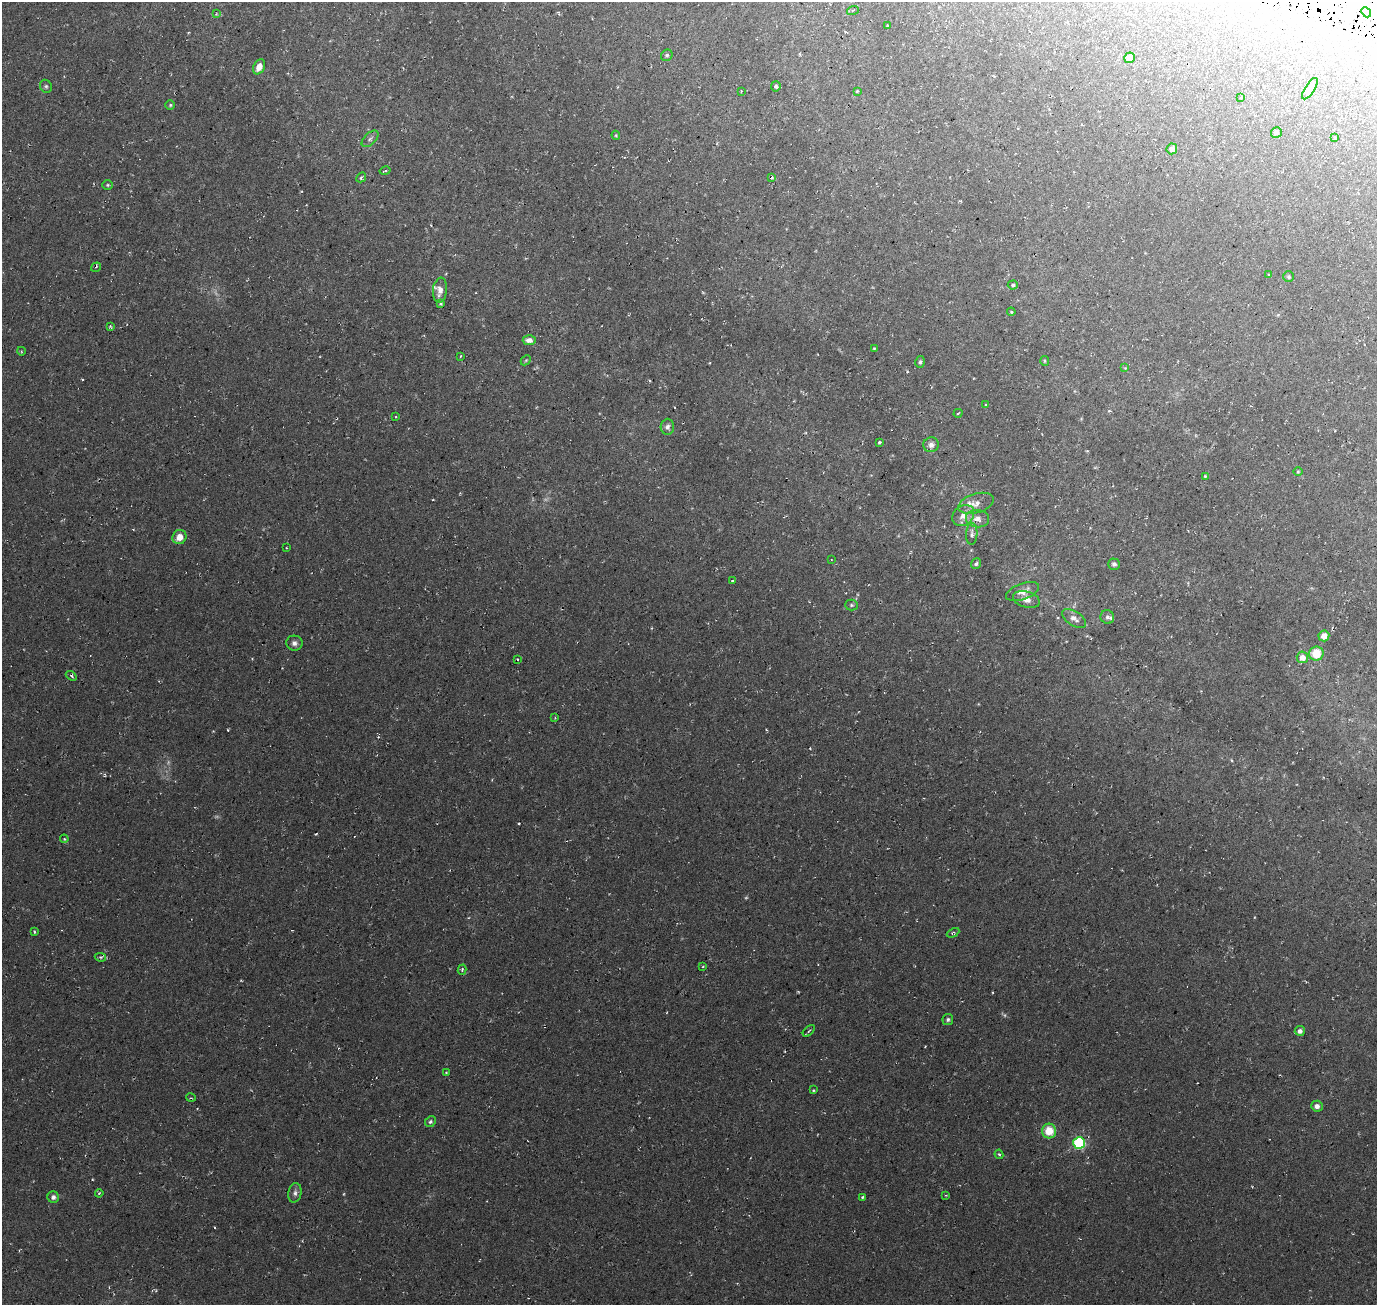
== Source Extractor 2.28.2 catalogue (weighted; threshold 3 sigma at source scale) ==
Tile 10 of 4 x 4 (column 2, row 3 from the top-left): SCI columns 1376-2750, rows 1516-2818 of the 5504 x 5701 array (HDU 1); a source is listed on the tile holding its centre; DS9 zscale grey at full resolution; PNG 1379 x 1307 px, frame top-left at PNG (2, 2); each listed source drawn as its Kron ellipse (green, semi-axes under 4 px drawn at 4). Shown black and unused: <1% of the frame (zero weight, under 3 of 6 exposures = <1% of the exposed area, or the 3 px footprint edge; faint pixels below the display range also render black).
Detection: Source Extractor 2.28.2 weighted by HDU 2 'WHT'; one run over the whole footprint, this tile lists its part. Background 0.0273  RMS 0.0042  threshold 0.0174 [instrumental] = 3 sigma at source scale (4.09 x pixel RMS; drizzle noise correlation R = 1.36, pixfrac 0.8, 0.0396/0.0396 arcsec/px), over >= 5 px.
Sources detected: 102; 3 too faint to see at this stretch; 5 cosmic-ray / hot-pixel residue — neither listed nor drawn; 3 inside a brighter listed object's ellipse — not listed separately; the other 91 listed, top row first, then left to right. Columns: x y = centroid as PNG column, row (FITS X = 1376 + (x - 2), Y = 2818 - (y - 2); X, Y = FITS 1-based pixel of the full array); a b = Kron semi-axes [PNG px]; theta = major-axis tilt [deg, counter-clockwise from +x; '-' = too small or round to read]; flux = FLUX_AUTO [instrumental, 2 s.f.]
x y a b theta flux
853 10 6 3 19 0.42
1366 12 5 4 - 0.75
216 14 4 4 - 0.41
887 26 3 2 - 0.35
667 55 6 5 - 0.74
1130 58 5 5 - 4.6
259 67 8 5 63 3.6
46 86 7 5 -56 0.7
776 86 5 4 - 0.78
1310 89 12 5 57 1.3
741 91 3 3 - 0.34
857 91 4 3 - 0.32
1241 97 3 3 - 0.39
170 105 5 5 - 0.53
1276 132 5 5 - 1.3
616 135 5 4 - 0.39
1335 138 3 3 - 0.63
370 139 10 6 44 1.1
1172 149 5 5 - 1.9
385 171 5 2 - 0.44
361 177 5 3 - 0.65
772 177 4 3 - 0.71
108 185 5 5 - 0.49
96 267 5 3 - 0.31
1269 274 4 3 - 0.56
1289 277 5 5 - 0.62
1013 285 5 4 - 0.61
440 290 12 7 84 2.6
441 304 3 3 - 0.5
1011 312 4 3 - 0.36
110 326 3 3 - 0.52
529 340 6 5 - 2.3
874 348 3 2 - 0.3
21 351 4 3 - 0.32
461 356 3 2 - 0.35
526 360 6 4 44 0.48
1045 361 5 4 - 0.43
920 362 6 5 - 0.87
1125 368 4 4 - 0.34
986 404 3 3 - 0.98
958 413 4 2 - 0.33
396 417 2 2 - 0.31
667 427 8 6 86 1.3
879 442 3 3 - 0.56
931 445 8 7 - 1.7
1298 471 5 3 - 0.32
1205 476 4 4 - 0.45
976 503 18 9 17 3
963 515 12 9 40 2.9
978 519 12 8 -6 2.3
972 534 11 5 87 1.1
179 537 7 6 - 3.7
286 548 2 2 - 0.31
831 560 3 2 - 0.24
976 564 5 4 - 0.73
1114 564 6 5 - 0.96
733 581 4 2 - 0.4
1022 591 17 7 20 2.7
1026 599 13 8 -16 2.6
851 605 6 5 - 0.63
1107 617 7 6 - 0.91
1074 618 13 7 -32 2.1
1324 636 5 5 - 2.9
294 643 8 7 - 1.5
1316 654 7 7 - 8.3
1302 657 6 5 - 3.5
517 659 3 3 - 0.5
71 676 6 3 -39 0.53
555 718 4 3 - 0.42
64 839 4 3 - 0.4
34 932 3 3 - 0.43
953 933 7 3 26 0.56
100 957 6 4 -10 0.54
703 966 4 3 - 0.3
462 970 5 4 - 0.62
948 1019 5 5 - 0.76
809 1031 7 3 45 0.51
1300 1031 5 5 - 1.5
446 1072 3 2 - 0.24
813 1090 4 2 - 0.31
191 1098 5 3 - 0.35
1317 1106 6 5 - 1.6
430 1122 6 5 - 0.79
1049 1131 7 7 - 8
1079 1143 6 6 - 46
999 1154 5 4 - 0.6
99 1193 4 3 - 0.53
295 1193 10 6 78 1.3
946 1195 4 2 - 0.25
53 1197 6 5 - 1.3
862 1197 4 3 - 0.52